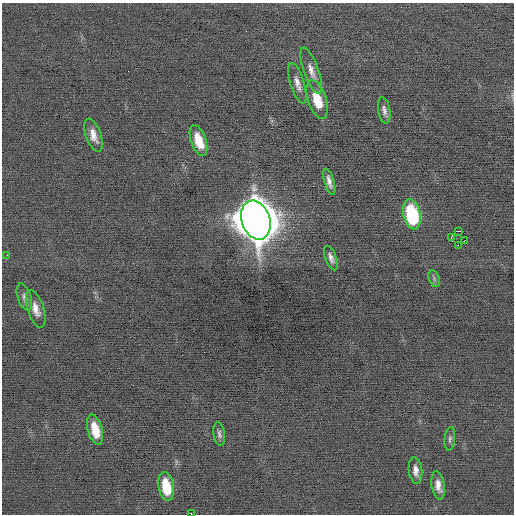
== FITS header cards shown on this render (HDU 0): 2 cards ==
NAXIS1  =                  512 / Axis length
NAXIS2  =                  512 / Axis length

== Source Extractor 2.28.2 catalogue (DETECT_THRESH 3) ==
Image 512 x 512 px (HDU 0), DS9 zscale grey, 1 PNG px = 1 image px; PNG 516 x 516 px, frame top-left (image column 1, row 512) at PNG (2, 3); each listed source drawn as its Kron ellipse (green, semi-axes under 4 px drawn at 4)
Background -0.051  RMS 0.69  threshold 2.07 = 3 sigma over >= 5 px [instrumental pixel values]
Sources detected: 25; all 25 listed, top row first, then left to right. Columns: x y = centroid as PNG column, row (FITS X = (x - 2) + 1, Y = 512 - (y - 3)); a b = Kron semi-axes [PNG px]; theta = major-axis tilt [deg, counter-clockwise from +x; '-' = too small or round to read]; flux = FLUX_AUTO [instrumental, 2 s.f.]
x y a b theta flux
311 71 24 7 -70 400
297 83 21 7 -73 360
317 100 20 9 -72 1200
384 110 13 6 -80 210
93 135 17 7 -71 450
198 141 16 7 -71 1000
329 182 13 5 -74 270
412 214 15 8 -77 4100
256 220 20 14 -72 160000
458 231 4 2 - 1000
451 237 3 2 - 3200
465 240 3 2 - 40
458 245 2 2 - 1200
7 255 2 2 - 300
331 258 13 5 -69 220
434 279 9 5 -71 100
24 297 14 6 -72 210
36 309 19 8 -72 440
95 430 15 7 -75 970
219 434 12 5 -82 150
450 439 12 5 84 140
415 471 13 6 -83 300
438 485 14 6 -80 380
166 486 15 7 -80 1400
192 514 2 2 - 600
At the frame edge (FLAGS 8, measured only in part): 1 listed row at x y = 192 514